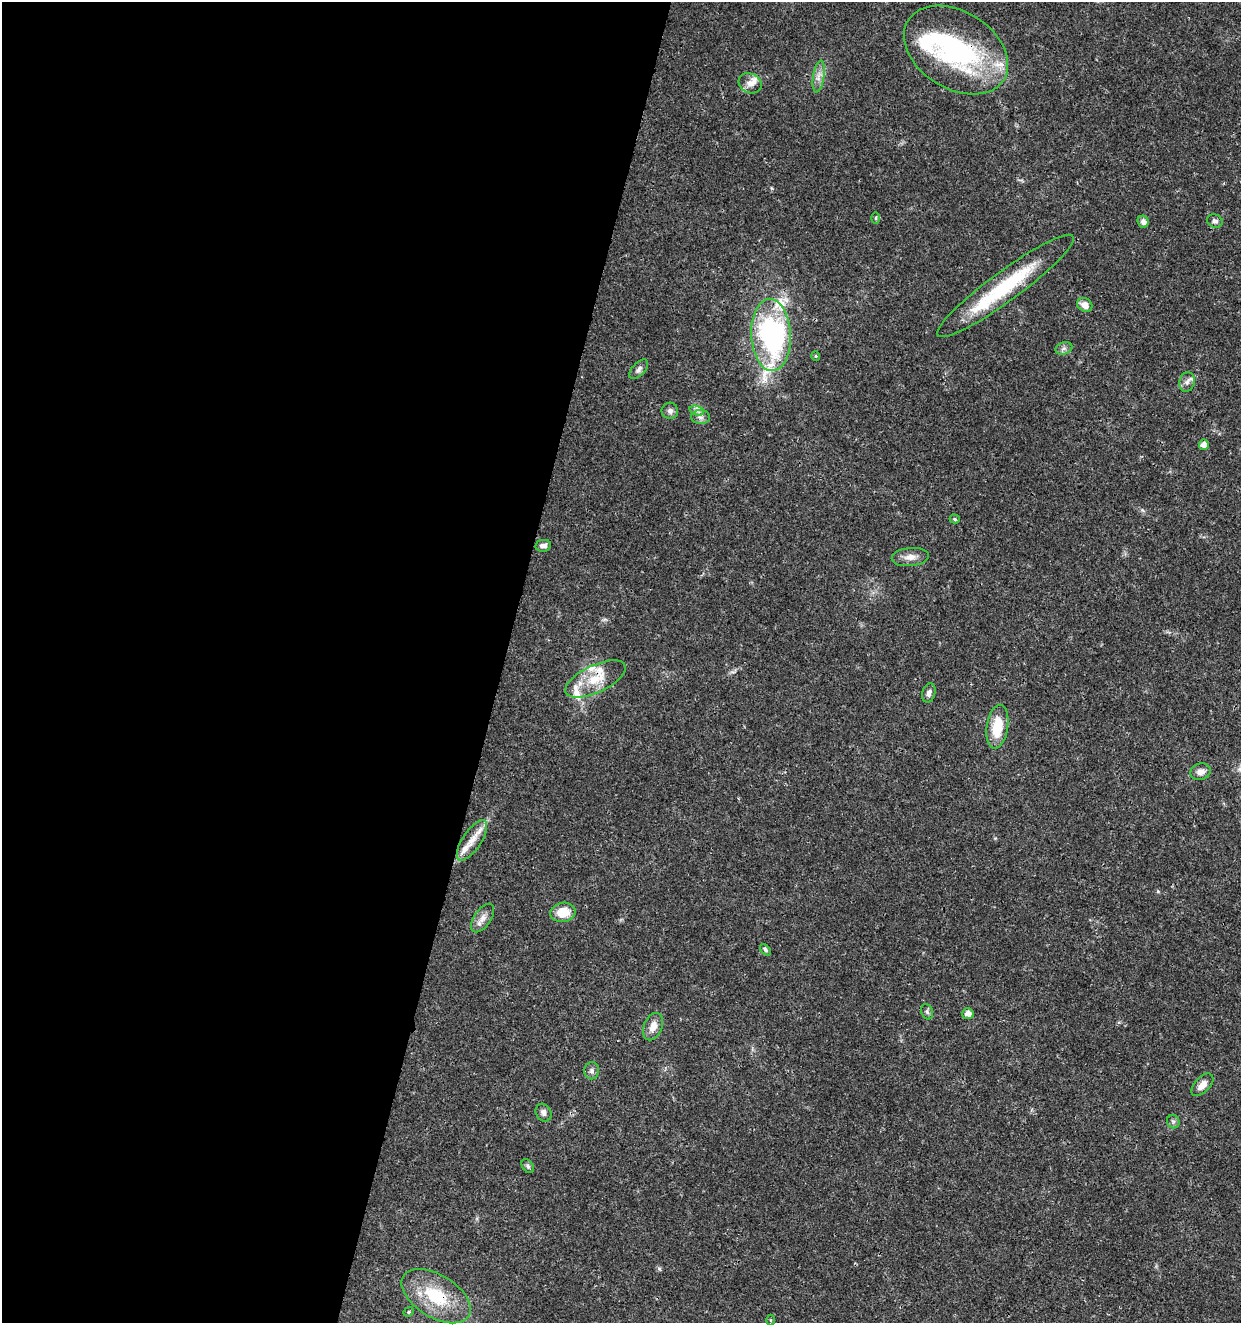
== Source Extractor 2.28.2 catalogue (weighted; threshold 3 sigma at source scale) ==
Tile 5 of 4 x 4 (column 1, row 2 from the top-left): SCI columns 285-1523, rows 2646-3966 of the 5462 x 5297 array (HDU 1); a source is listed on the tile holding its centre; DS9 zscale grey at full resolution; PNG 1243 x 1325 px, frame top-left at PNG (2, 2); each listed source drawn as its Kron ellipse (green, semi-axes under 4 px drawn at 4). Shown black and unused: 41% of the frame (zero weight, under 3 of 4 exposures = <1% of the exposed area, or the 3 px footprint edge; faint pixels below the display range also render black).
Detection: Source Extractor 2.28.2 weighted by HDU 2 'WHT'; one run over the whole footprint, this tile lists its part. Background 0.0178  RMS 0.0021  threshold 0.00932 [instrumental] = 3 sigma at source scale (4.5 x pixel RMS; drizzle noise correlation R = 1.50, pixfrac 1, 0.0396/0.0396 arcsec/px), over >= 5 px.
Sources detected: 49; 1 inside a brighter object's white glare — neither listed nor drawn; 9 inside a brighter listed object's ellipse — not listed separately; the other 39 listed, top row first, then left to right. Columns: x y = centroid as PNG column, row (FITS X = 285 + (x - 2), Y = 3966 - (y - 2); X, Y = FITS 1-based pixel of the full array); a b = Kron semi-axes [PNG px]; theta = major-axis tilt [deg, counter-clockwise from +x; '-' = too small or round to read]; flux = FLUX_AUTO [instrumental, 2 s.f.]
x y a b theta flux
956 50 56 38 -32 34
819 77 16 5 81 1.4
750 83 12 9 -27 1.5
876 218 6 4 89 0.29
1215 221 8 6 -23 0.64
1143 222 6 5 - 1
1005 286 84 15 36 17
1085 305 8 6 -36 1.6
771 335 36 20 -87 48
1064 348 9 6 17 0.63
816 356 5 4 - 0.22
639 369 12 6 46 0.79
1187 382 10 7 74 0.96
670 411 8 8 - 0.78
697 411 8 4 -18 0.63
701 417 9 7 -1 0.85
1204 445 5 5 - 1.6
955 519 5 4 - 0.34
543 546 8 6 9 0.9
910 557 18 9 5 1.7
595 679 33 13 25 5.6
929 693 10 6 75 0.89
997 727 22 10 82 5.9
1200 772 10 8 18 1.2
472 840 23 9 57 2.9
563 912 12 9 9 4.5
483 918 16 8 55 1.6
765 950 7 4 -46 0.45
927 1012 8 6 -68 0.48
968 1014 6 5 - 1.4
653 1027 14 9 65 2.1
592 1071 8 7 - 0.78
1202 1085 14 7 46 1.7
543 1113 9 7 -60 0.88
1173 1122 7 6 - 0.47
528 1166 8 5 -55 0.46
436 1296 38 21 -32 12
409 1312 5 4 - 0.31
771 1320 5 3 - 0.19
Overlapping masked pixels (flux is a lower limit): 4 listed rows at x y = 956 50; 1005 286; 595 679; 436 1296